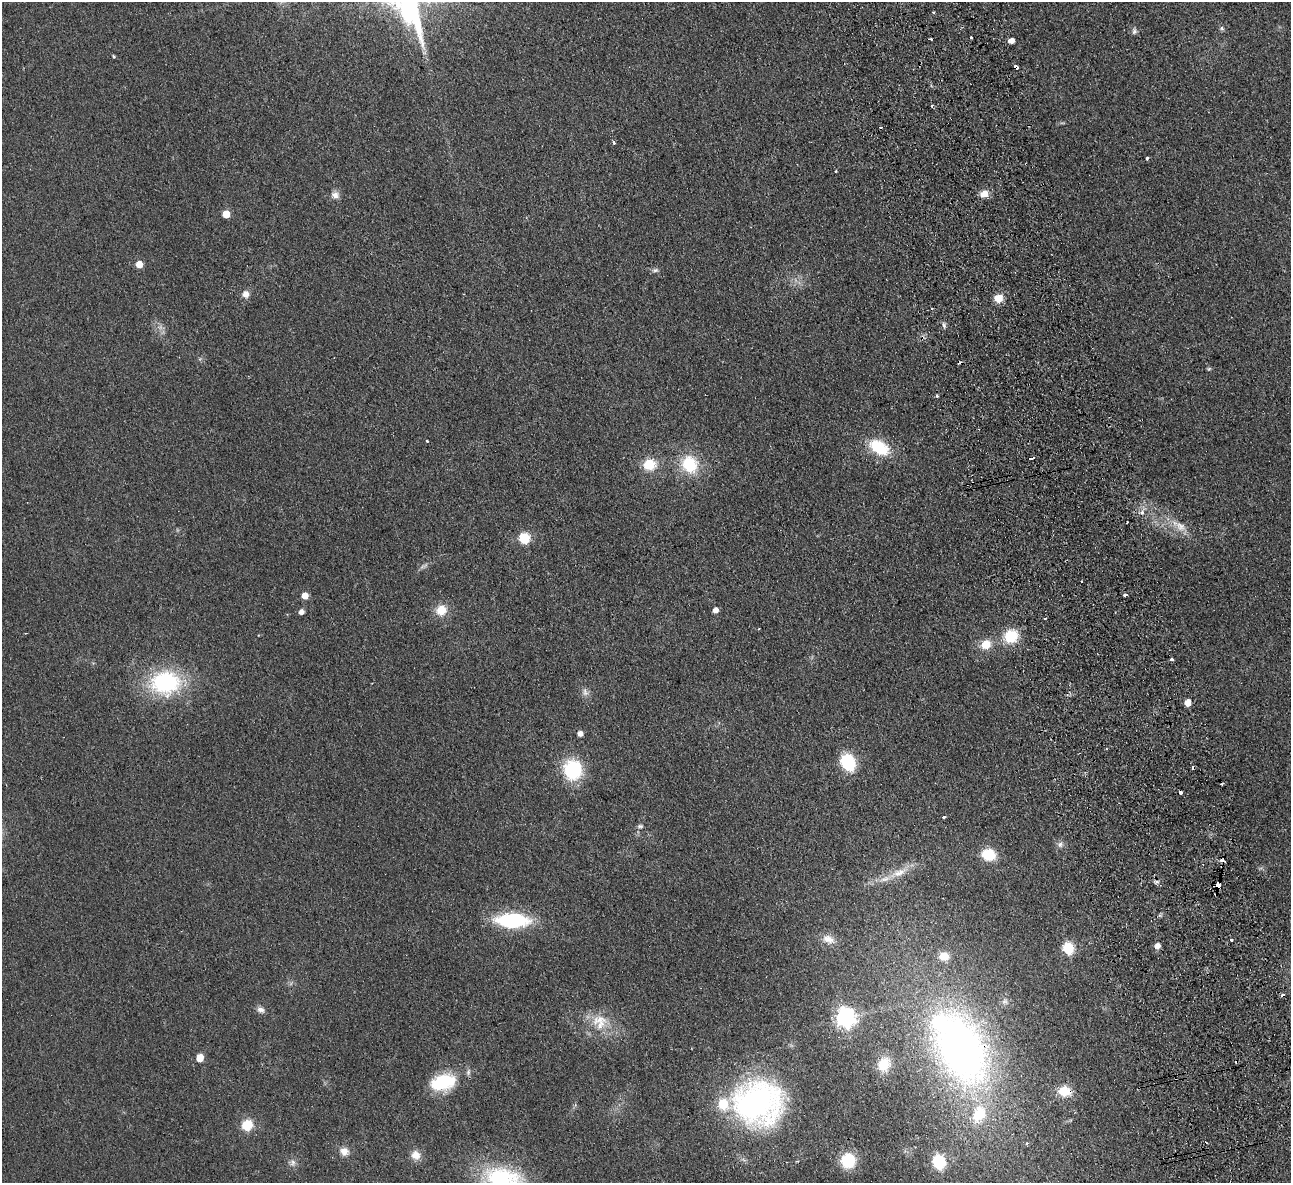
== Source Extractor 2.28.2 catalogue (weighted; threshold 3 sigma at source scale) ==
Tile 6 of 4 x 4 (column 2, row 2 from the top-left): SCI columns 1344-2632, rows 2646-3826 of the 5266 x 5170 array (HDU 1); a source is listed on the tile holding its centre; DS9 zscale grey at full resolution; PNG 1293 x 1185 px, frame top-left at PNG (2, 2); no overlay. Shown black and unused: <1% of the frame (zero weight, under 2 of 3 exposures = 3% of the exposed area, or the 3 px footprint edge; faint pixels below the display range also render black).
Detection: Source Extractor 2.28.2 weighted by HDU 2 'WHT'; one run over the whole footprint, this tile lists its part. Background 0.0851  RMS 0.0094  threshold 0.0421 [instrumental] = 3 sigma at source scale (4.5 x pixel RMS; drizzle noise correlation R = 1.50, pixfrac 1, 0.05/0.05 arcsec/px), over >= 5 px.
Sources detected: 91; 2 inside a brighter object's white glare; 9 cosmic-ray / hot-pixel residue — not listed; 4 inside a brighter listed object's ellipse — not listed separately; the other 76 listed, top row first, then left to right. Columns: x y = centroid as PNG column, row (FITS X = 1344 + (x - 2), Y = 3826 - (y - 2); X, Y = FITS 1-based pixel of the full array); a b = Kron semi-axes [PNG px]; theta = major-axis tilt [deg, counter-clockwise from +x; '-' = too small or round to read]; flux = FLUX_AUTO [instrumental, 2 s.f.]
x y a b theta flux
934 12 3 3 - 1.8
1222 28 7 4 -90 1.5
1134 31 9 6 71 2.4
971 37 3 2 - 0.99
931 39 3 3 - 2
1012 41 5 4 - 6.4
114 56 5 3 - 0.96
1016 67 4 3 - 20
932 105 4 3 - 1.5
614 142 3 3 - 3.1
1147 158 3 3 - 2.1
836 171 3 2 - 0.92
984 194 10 8 20 8.6
335 195 11 8 -15 5
226 214 5 5 - 18
139 264 5 5 - 12
655 270 8 5 1 2.3
246 294 9 8 - 5.7
998 298 8 8 - 12
932 308 4 3 - 1.2
944 325 8 5 -69 2.1
427 441 3 3 - 1.3
879 447 22 13 -31 38
1031 458 5 3 - 11
689 464 18 15 -67 39
649 465 14 12 -1 20
1142 513 5 5 - 3.5
1127 522 3 2 - 0.98
1180 526 16 11 -37 11
524 538 6 5 - 77
1125 595 4 3 - 14
305 596 5 5 - 11
441 610 12 11 - 14
715 610 5 5 - 5.7
301 612 5 5 - 4.7
1045 619 3 2 - 0.98
1011 636 14 12 34 29
986 644 11 10 - 14
1172 660 3 3 - 4.2
165 682 31 25 5 93
585 692 11 7 -71 4
1188 703 5 5 - 10
580 734 5 5 - 4.8
848 762 14 11 -63 49
572 770 18 16 -90 58
1180 793 3 3 - 24
944 817 3 3 - 2.1
640 826 8 6 7 2.1
1060 844 8 8 - 3.5
988 854 12 9 -12 31
899 873 24 9 23 14
1156 882 7 5 11 2.1
1218 885 5 3 - 59
512 920 29 12 -1 87
828 939 18 11 -22 9.6
1231 940 3 3 - 2.1
1068 948 6 6 - 74
944 956 9 8 - 14
261 1010 10 7 -26 4.1
845 1018 7 7 - 460
599 1019 26 12 25 17
961 1048 76 45 -66 440
200 1058 5 5 - 19
884 1064 15 13 54 19
468 1072 10 5 77 2.6
443 1081 27 19 -2 42
1064 1091 15 12 -6 15
757 1103 54 47 0 220
247 1125 6 6 - 52
1027 1143 4 4 - 1.3
344 1151 12 11 - 7.4
416 1155 12 11 - 8.3
848 1161 12 12 - 34
293 1162 10 7 61 3.6
939 1162 8 6 -81 130
503 1180 47 30 -15 87
Overlapping masked pixels (flux is a lower limit): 6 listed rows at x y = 1016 67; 1180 793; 1218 885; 961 1048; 1064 1091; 757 1103
Isophote crosses this tile's border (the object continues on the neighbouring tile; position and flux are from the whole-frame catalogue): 2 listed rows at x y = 757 1103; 503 1180